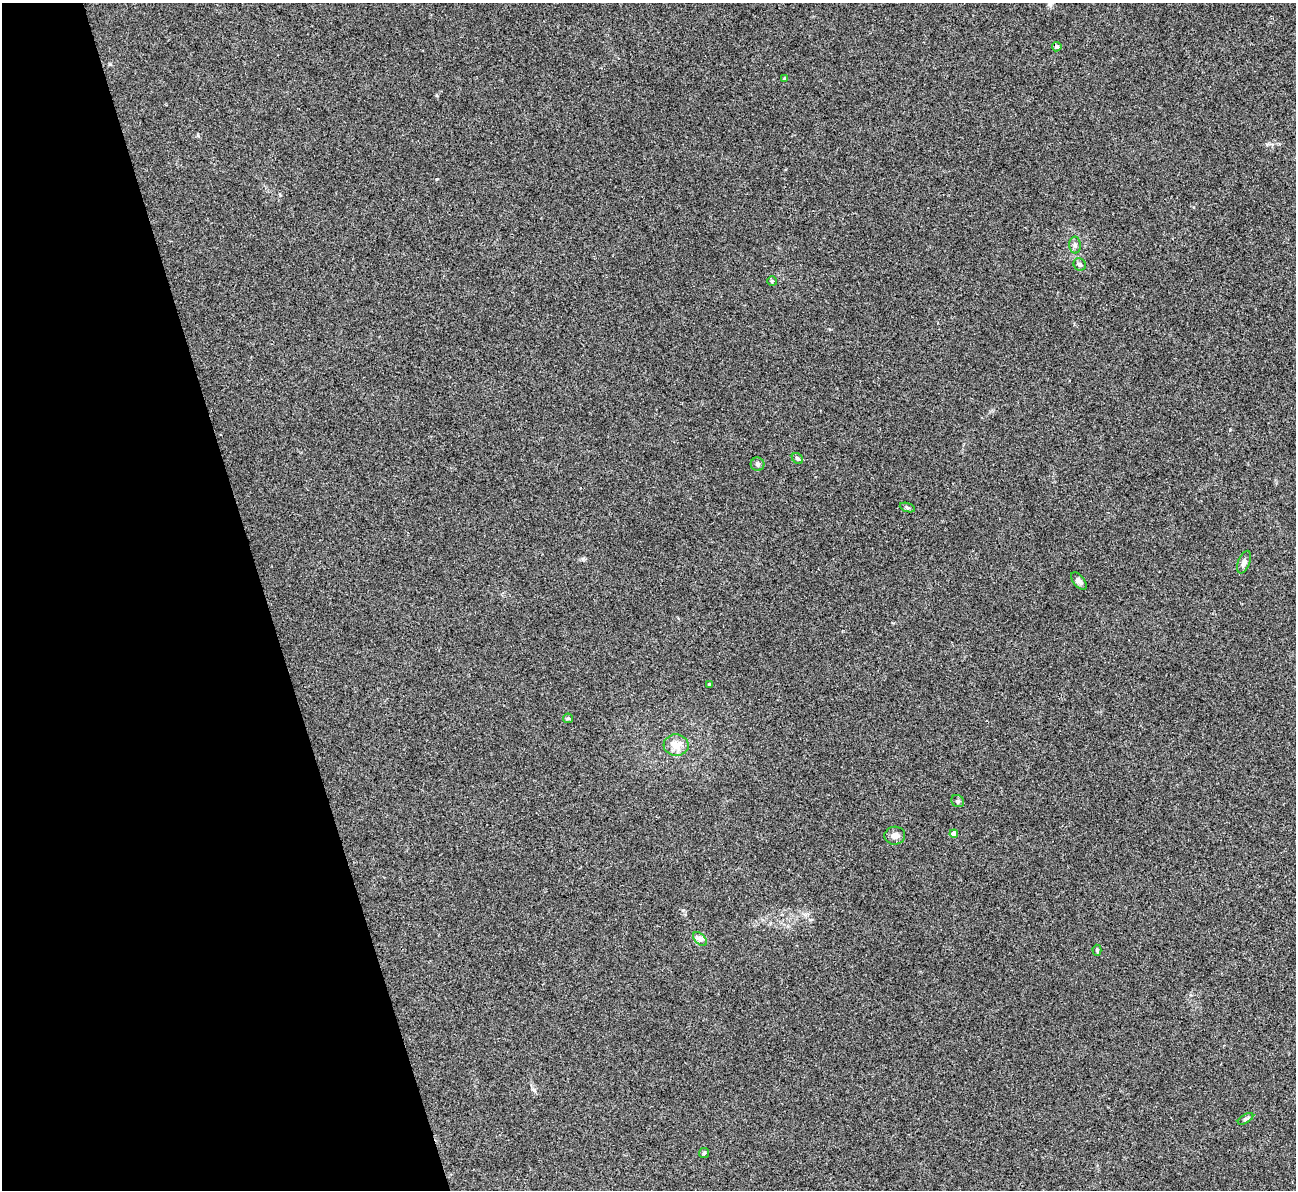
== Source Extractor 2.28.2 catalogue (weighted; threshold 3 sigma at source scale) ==
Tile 5 of 4 x 4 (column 1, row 2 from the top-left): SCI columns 4-1297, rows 2643-3830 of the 5180 x 5164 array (HDU 1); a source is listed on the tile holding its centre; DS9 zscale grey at full resolution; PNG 1298 x 1192 px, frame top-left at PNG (2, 3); each listed source drawn as its Kron ellipse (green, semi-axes under 4 px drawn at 4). Shown black and unused: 20% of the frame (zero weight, under 3 of 4 exposures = <1% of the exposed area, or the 3 px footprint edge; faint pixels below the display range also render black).
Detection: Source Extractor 2.28.2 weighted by HDU 2 'WHT'; one run over the whole footprint, this tile lists its part. Background 0.0653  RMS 0.005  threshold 0.0223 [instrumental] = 3 sigma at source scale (4.5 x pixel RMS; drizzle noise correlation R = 1.50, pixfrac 1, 0.05/0.05 arcsec/px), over >= 5 px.
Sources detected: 20; all 20 listed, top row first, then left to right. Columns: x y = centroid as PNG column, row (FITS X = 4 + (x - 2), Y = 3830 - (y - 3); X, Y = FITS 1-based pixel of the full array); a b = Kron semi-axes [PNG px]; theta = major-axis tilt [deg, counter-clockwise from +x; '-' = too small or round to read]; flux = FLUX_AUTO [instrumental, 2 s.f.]
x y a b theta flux
1057 47 5 4 - 1.3
785 78 4 3 - 0.39
1075 245 8 6 -89 1.3
1080 264 6 6 - 1.3
772 281 5 5 - 0.58
797 458 6 5 - 1
757 464 7 6 - 1.2
907 508 8 3 -19 0.79
1244 562 12 6 68 1.7
1079 581 10 5 -52 1.8
710 684 3 3 - 1.1
568 718 5 4 - 0.58
676 745 12 10 -4 5.4
958 801 7 5 -32 1
954 834 4 4 - 5
895 836 10 9 - 2.6
700 939 8 5 -45 1.4
1097 950 5 4 - 0.63
1245 1119 8 4 31 0.87
704 1153 5 5 - 0.65